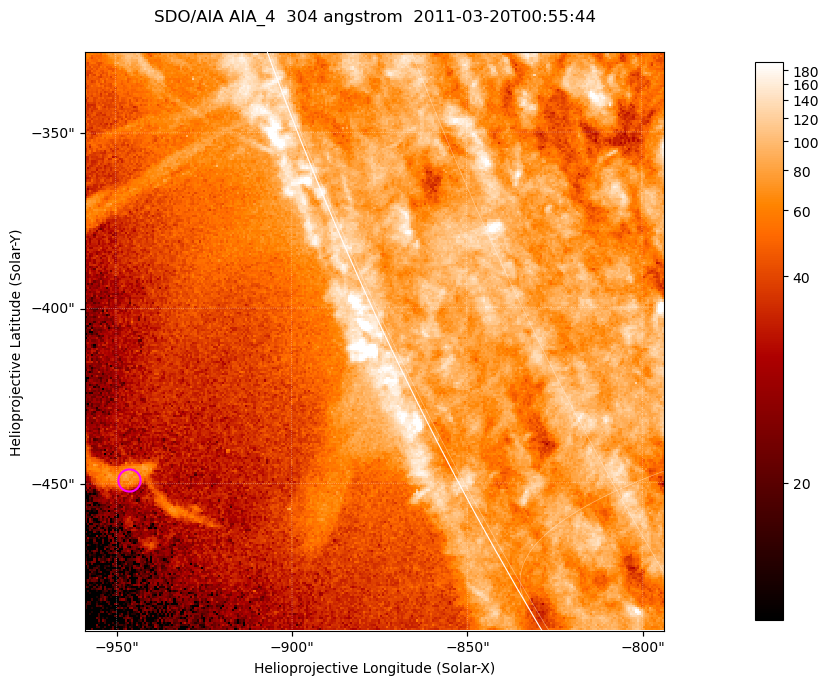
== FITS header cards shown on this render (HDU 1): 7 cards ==
TELESCOP= 'SDO/AIA '           / For AIA: SDO/AIA
INSTRUME= 'AIA_4   '           / For AIA: AIA_ATA1, AIA_ATA2, AIA_ATA3 or AIA_AT
WAVELNTH=                  304 / [angstrom] Wavelength
WAVEUNIT= 'angstrom'           / Wavelength unit: angstrom
DATE-OBS= '2011-03-20T00:55:44.123' / [ISO] Date when observation started; ISO 8
CTYPE1  = 'HPLN-TAN'           / CTYPE1; Typically HPLN
CTYPE2  = 'HPLT-TAN'           / CTYPE2; Typically HPLT

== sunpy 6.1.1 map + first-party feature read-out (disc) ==
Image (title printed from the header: SDO/AIA AIA_4  304 angstrom  2011-03-20T00:55:44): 275 x 275 px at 0.6 arcsec/px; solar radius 964 arcsec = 1606 px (partial field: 0.4% of the solar disc is inside the frame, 47% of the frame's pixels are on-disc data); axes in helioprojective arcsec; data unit not stated in the header (colour bar unlabelled)
Orientation: roll -0.132 deg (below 1 deg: not rotated)
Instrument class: DISC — disc imager (sunpy class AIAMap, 304 A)
Bright regions (active regions / flare kernels): reference = the on-disc median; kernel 3 px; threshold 5 sigma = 103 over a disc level ~79.6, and >= 1.15x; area >= 75 px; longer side >= 3 px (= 1.8 arcsec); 0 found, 0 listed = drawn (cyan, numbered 1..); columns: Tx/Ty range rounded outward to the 2 arcsec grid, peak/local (2 s.f.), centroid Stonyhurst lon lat
Off-limb structures (1.02-1.3 R_sun): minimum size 37 px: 5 found; the strongest spans PA ~115 deg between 1.07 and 1.1 R_sun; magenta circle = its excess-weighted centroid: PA ~115 deg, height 1.09 R_sun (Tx ~-946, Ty ~-448 arcsec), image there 2.8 x the reference